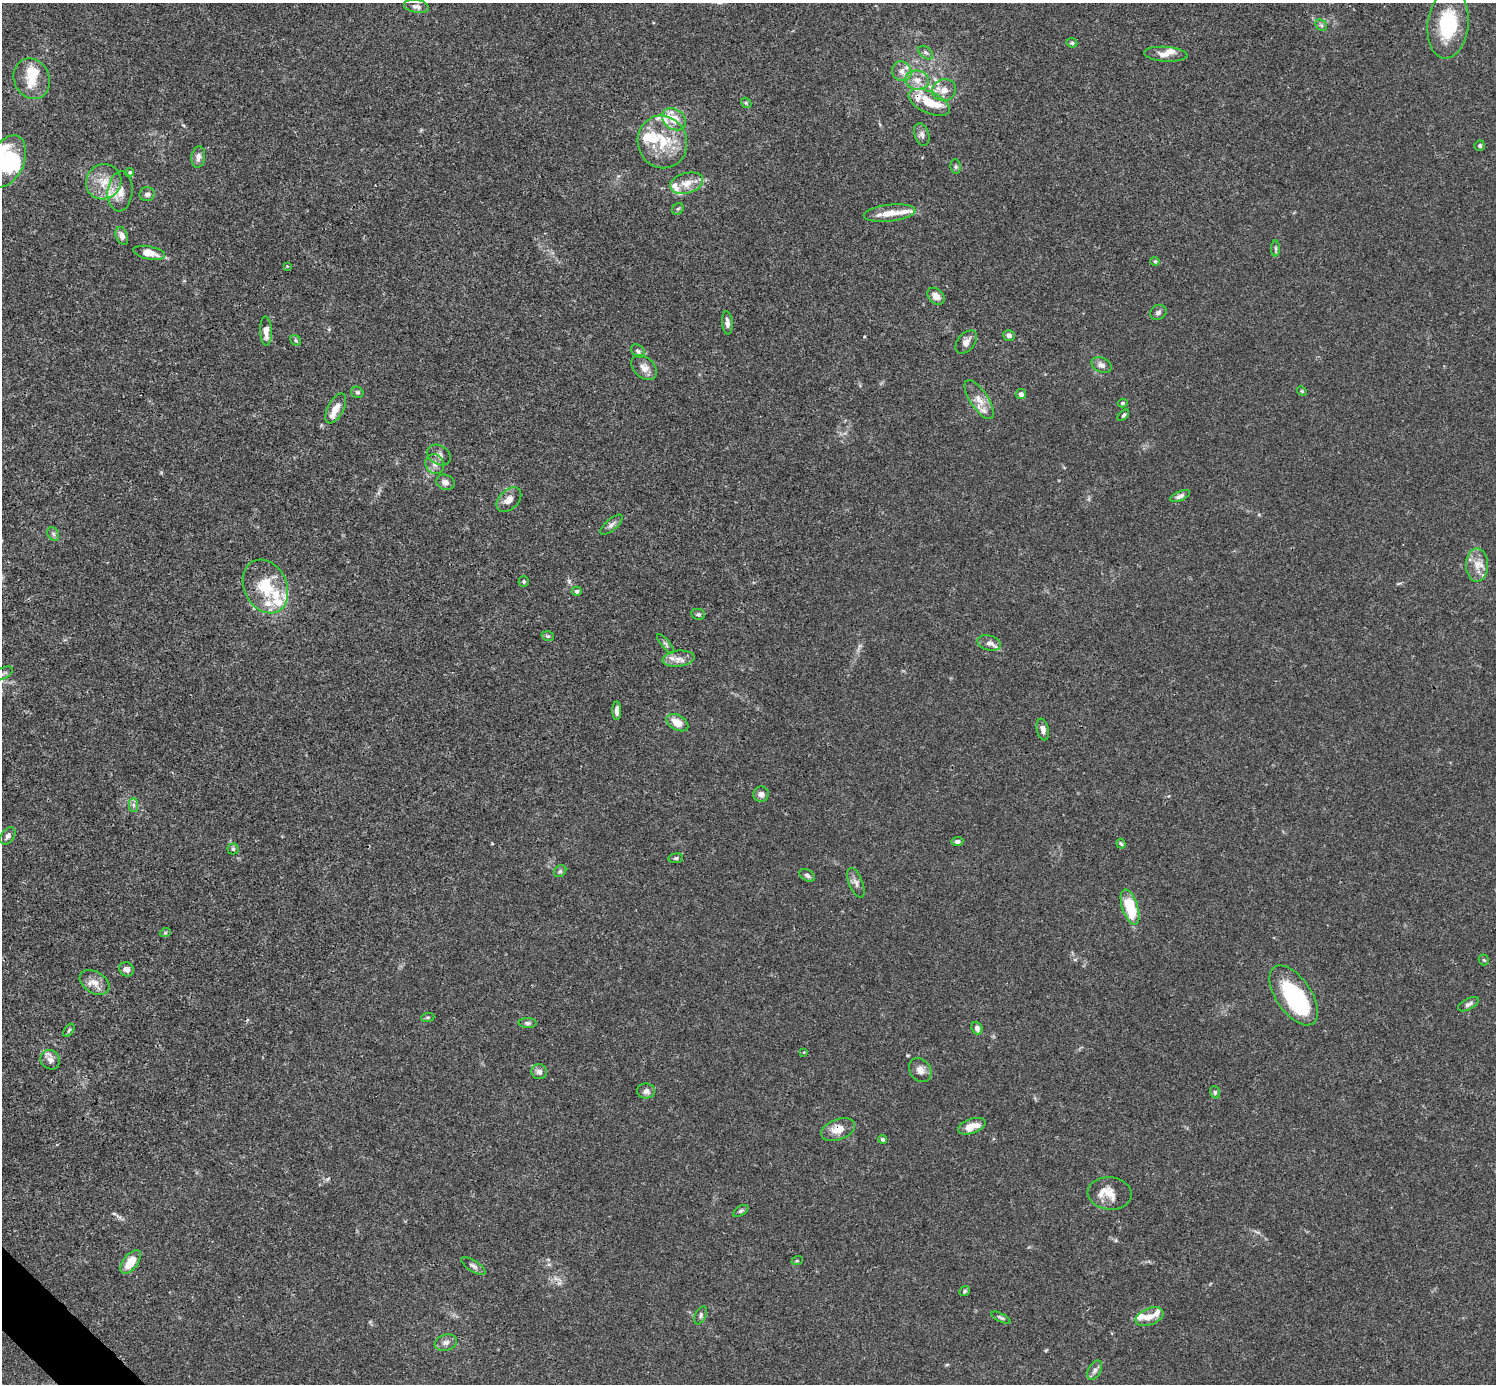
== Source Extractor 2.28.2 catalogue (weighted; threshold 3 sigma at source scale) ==
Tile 7 of 4 x 4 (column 3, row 2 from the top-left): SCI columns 2991-4484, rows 2920-4301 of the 5982 x 5981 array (HDU 1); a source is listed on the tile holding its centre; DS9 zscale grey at full resolution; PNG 1498 x 1386 px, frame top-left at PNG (2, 3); each listed source drawn as its Kron ellipse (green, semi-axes under 4 px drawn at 4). Shown black and unused: <1% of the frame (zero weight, under 3 of 4 exposures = <1% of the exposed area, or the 3 px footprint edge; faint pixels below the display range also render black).
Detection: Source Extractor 2.28.2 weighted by HDU 2 'WHT'; one run over the whole footprint, this tile lists its part. Background 0.0165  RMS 0.0022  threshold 0.00978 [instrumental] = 3 sigma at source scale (4.5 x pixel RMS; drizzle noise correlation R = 1.50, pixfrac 1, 0.05/0.05 arcsec/px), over >= 5 px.
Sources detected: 136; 2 inside a brighter object's white glare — neither listed nor drawn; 25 inside a brighter listed object's ellipse — not listed separately; the other 109 listed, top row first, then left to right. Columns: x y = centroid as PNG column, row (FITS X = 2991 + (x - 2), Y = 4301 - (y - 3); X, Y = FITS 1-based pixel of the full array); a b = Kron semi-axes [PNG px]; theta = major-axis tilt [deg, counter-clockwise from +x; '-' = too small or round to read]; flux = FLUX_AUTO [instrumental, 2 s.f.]
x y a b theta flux
416 6 13 6 -9 0.92
1448 24 34 20 83 13
1321 25 6 5 - 0.44
1072 43 5 4 - 0.44
926 53 8 5 -40 0.55
1166 54 22 7 -4 1.8
902 71 10 9 - 1.7
32 79 21 17 -65 4.1
917 80 12 9 -4 2
944 90 12 10 14 1.9
929 102 22 10 -25 4.9
746 103 5 4 - 0.3
674 119 13 10 -34 3.5
922 134 11 7 -72 0.85
662 142 26 24 -71 9
1480 146 5 5 - 0.4
198 157 11 6 81 1
7 161 28 17 66 12
956 167 7 5 -84 0.37
130 172 4 4 - 0.33
104 182 18 17 - 4.3
687 183 17 10 16 2.7
120 191 20 12 84 2.7
147 194 7 7 - 0.69
678 209 6 5 - 0.34
889 213 26 8 6 3.2
122 236 9 5 -69 1.1
1276 249 8 4 -90 0.36
149 253 16 6 -12 2.7
1155 261 5 4 - 0.28
287 266 4 3 - 0.21
936 296 10 7 -43 1.7
1158 312 8 7 - 0.69
727 323 12 5 -85 0.95
266 331 14 6 -88 2
1009 335 6 5 - 0.69
295 340 6 4 -38 0.3
966 342 13 8 50 1.2
638 351 8 5 -42 0.61
1101 365 10 7 -25 0.93
644 367 15 10 -42 1.7
1302 391 5 4 - 0.25
357 392 6 5 - 0.43
1021 394 5 5 - 0.86
979 400 22 9 -56 2.3
1123 403 5 4 - 0.29
336 409 16 8 62 2.1
1123 415 7 4 45 0.34
439 455 12 9 -32 1.2
435 464 10 9 - 1.3
445 482 9 7 -20 1
1180 496 11 4 23 0.73
509 500 15 9 45 1.8
611 525 14 5 41 0.88
53 534 7 5 -60 0.49
1477 565 16 11 90 2.6
524 582 5 5 - 0.31
265 586 28 21 -63 9
577 591 5 4 - 0.52
698 614 7 5 -10 0.47
548 636 6 4 -18 0.33
989 643 12 7 -17 1.1
666 644 12 3 -49 0.44
678 659 16 8 6 1.8
3 673 11 5 26 0.63
617 711 9 4 90 1.1
677 723 12 7 -30 2.8
1043 729 11 6 -77 1
761 794 7 7 - 0.92
133 805 7 4 -89 0.56
8 836 10 6 54 0.86
957 841 6 4 6 0.63
1121 844 5 4 - 0.31
233 849 5 5 - 0.41
676 858 7 5 8 0.45
560 871 6 5 - 0.39
807 875 8 5 -33 0.56
856 883 15 7 -68 1
1130 907 18 8 -72 8.9
165 933 5 3 - 0.25
1484 960 5 5 - 0.29
126 969 8 6 -36 1
95 982 16 11 -30 2
1294 995 34 17 -55 22
1468 1004 11 5 27 0.71
428 1017 7 4 6 0.32
528 1023 9 5 -1 0.45
977 1028 6 5 - 0.92
69 1030 7 3 54 0.35
804 1052 4 3 - 0.16
50 1060 10 9 - 1.2
920 1070 13 10 -54 1.4
539 1072 8 7 - 0.86
646 1091 9 7 0 1.1
1215 1092 6 5 - 0.34
972 1126 14 7 19 2.5
838 1130 17 10 21 2.8
882 1139 5 4 - 0.37
1110 1193 22 16 -5 3.1
741 1211 8 4 31 0.4
797 1261 6 3 19 0.22
131 1262 14 7 53 4.1
473 1266 14 5 -32 0.76
965 1291 5 4 - 0.38
701 1315 9 5 64 0.57
1149 1317 14 8 22 2.1
1001 1318 11 4 -26 0.42
446 1343 11 8 18 1
1095 1370 10 6 61 0.85
Overlapping masked pixels (flux is a lower limit): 1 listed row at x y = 838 1130
Isophote crosses this tile's border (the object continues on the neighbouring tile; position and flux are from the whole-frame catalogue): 2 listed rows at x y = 7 161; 3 673